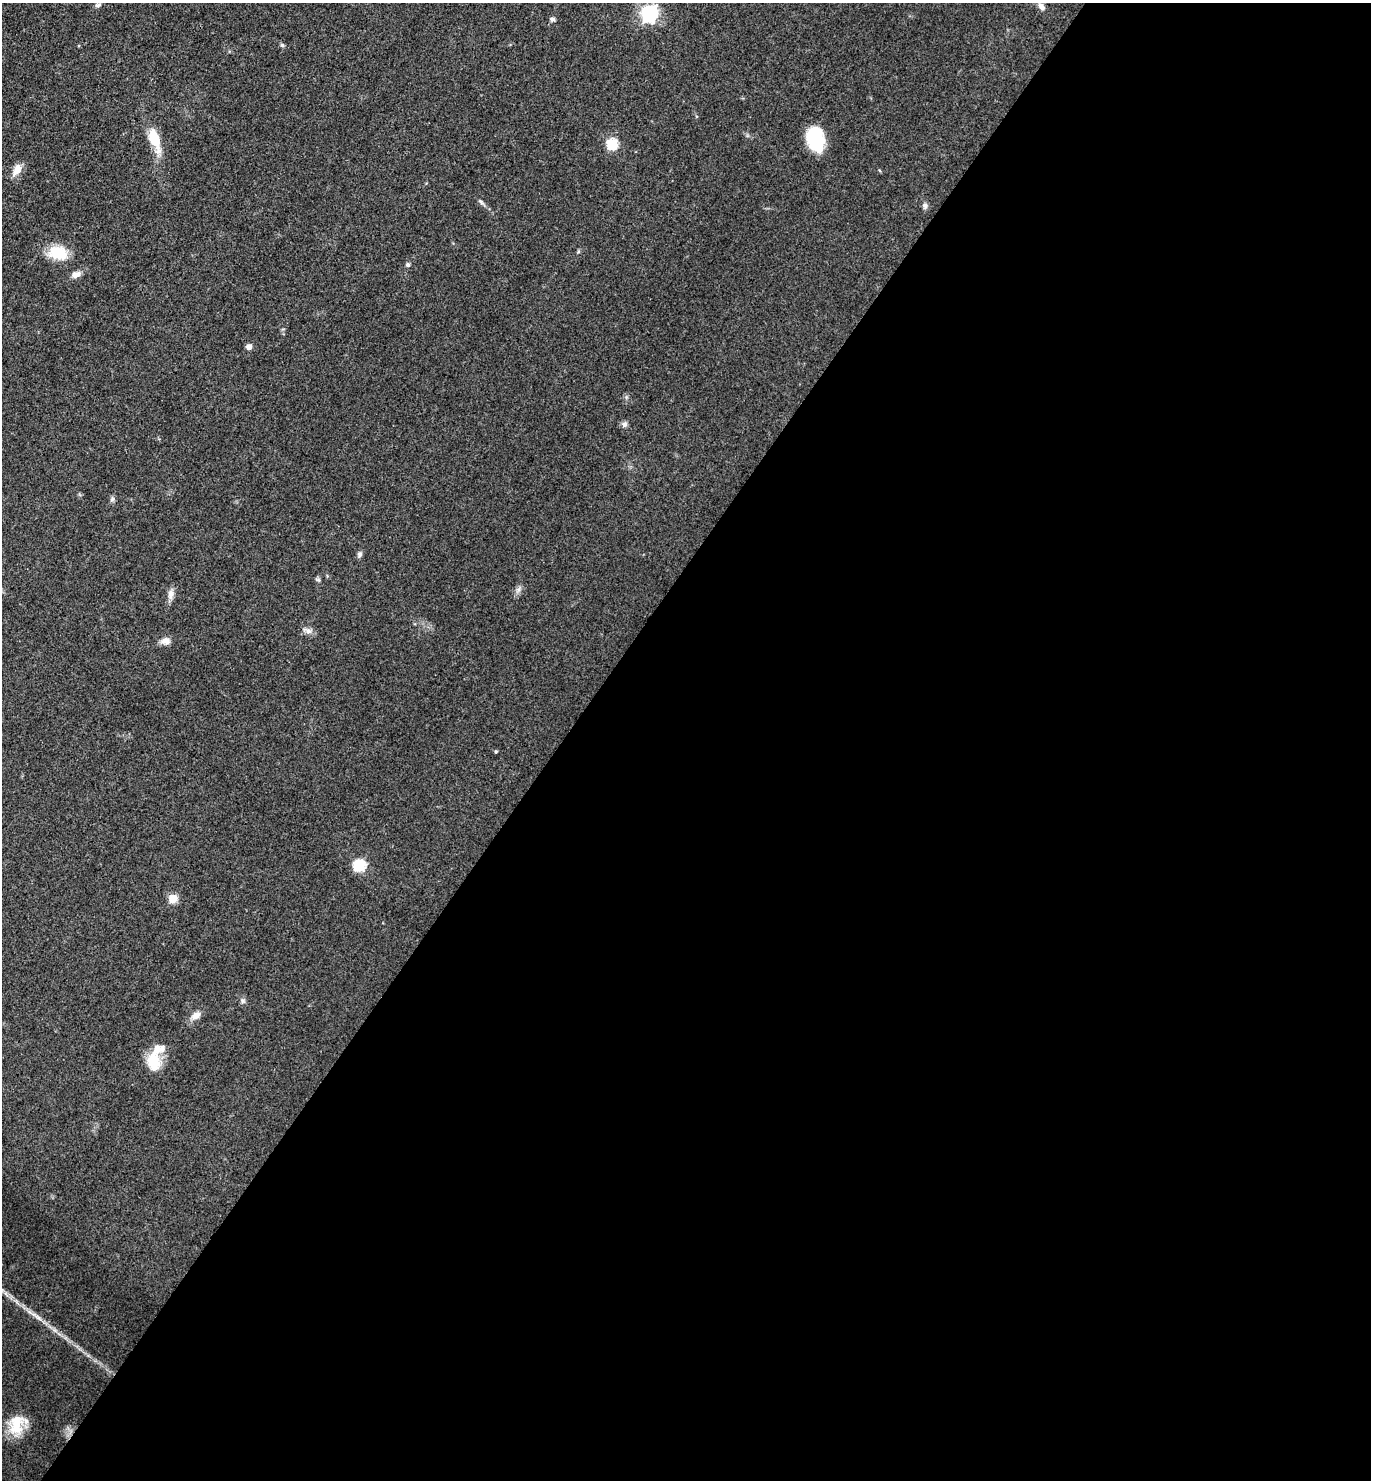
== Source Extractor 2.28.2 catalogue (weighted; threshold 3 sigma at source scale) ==
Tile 12 of 4 x 4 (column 4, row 3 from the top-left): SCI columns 4401-5769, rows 1481-2958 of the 5922 x 5917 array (HDU 1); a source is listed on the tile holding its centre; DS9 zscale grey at full resolution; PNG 1373 x 1482 px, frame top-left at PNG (2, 3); no overlay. Shown black and unused: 59% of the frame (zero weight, under 3 of 4 exposures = <1% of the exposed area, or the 3 px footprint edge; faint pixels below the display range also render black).
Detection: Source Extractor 2.28.2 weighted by HDU 2 'WHT'; one run over the whole footprint, this tile lists its part. Background 0.071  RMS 0.0061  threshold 0.0277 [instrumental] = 3 sigma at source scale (4.5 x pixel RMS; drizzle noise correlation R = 1.50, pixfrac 1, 0.05/0.05 arcsec/px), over >= 5 px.
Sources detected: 32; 2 inside a brighter listed object's ellipse — not listed separately; the other 30 listed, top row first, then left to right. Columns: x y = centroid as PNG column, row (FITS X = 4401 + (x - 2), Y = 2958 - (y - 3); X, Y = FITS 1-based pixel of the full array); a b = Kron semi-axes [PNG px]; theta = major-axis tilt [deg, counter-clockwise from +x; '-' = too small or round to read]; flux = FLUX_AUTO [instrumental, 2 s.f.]
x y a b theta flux
98 5 9 5 9 1.4
1041 6 12 7 -47 3.2
650 13 7 7 - 200
553 19 7 5 -30 1.4
282 45 6 5 - 1.1
154 139 26 10 -71 18
815 139 24 16 -76 32
612 144 6 6 - 49
17 169 14 8 57 7
481 202 10 4 -39 1.5
925 206 8 6 86 1.9
58 253 24 16 -14 17
408 264 5 5 - 1.3
76 274 12 7 18 3.7
249 347 5 5 - 4.2
624 424 8 7 - 2
112 499 7 6 - 1.5
359 554 9 6 78 1.7
318 580 7 4 -1 1
518 590 7 5 45 1.8
171 594 14 8 81 3.7
309 631 9 7 -16 2.6
165 641 12 9 3 3.9
496 751 4 4 - 0.69
359 865 6 6 - 60
173 898 5 5 - 24
243 1000 7 6 - 1.6
196 1016 14 9 39 4.8
152 1060 20 17 -49 15
16 1425 28 20 82 18
Unlisted compact peaks at least as high as the median listed source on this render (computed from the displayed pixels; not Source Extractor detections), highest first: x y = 39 1318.